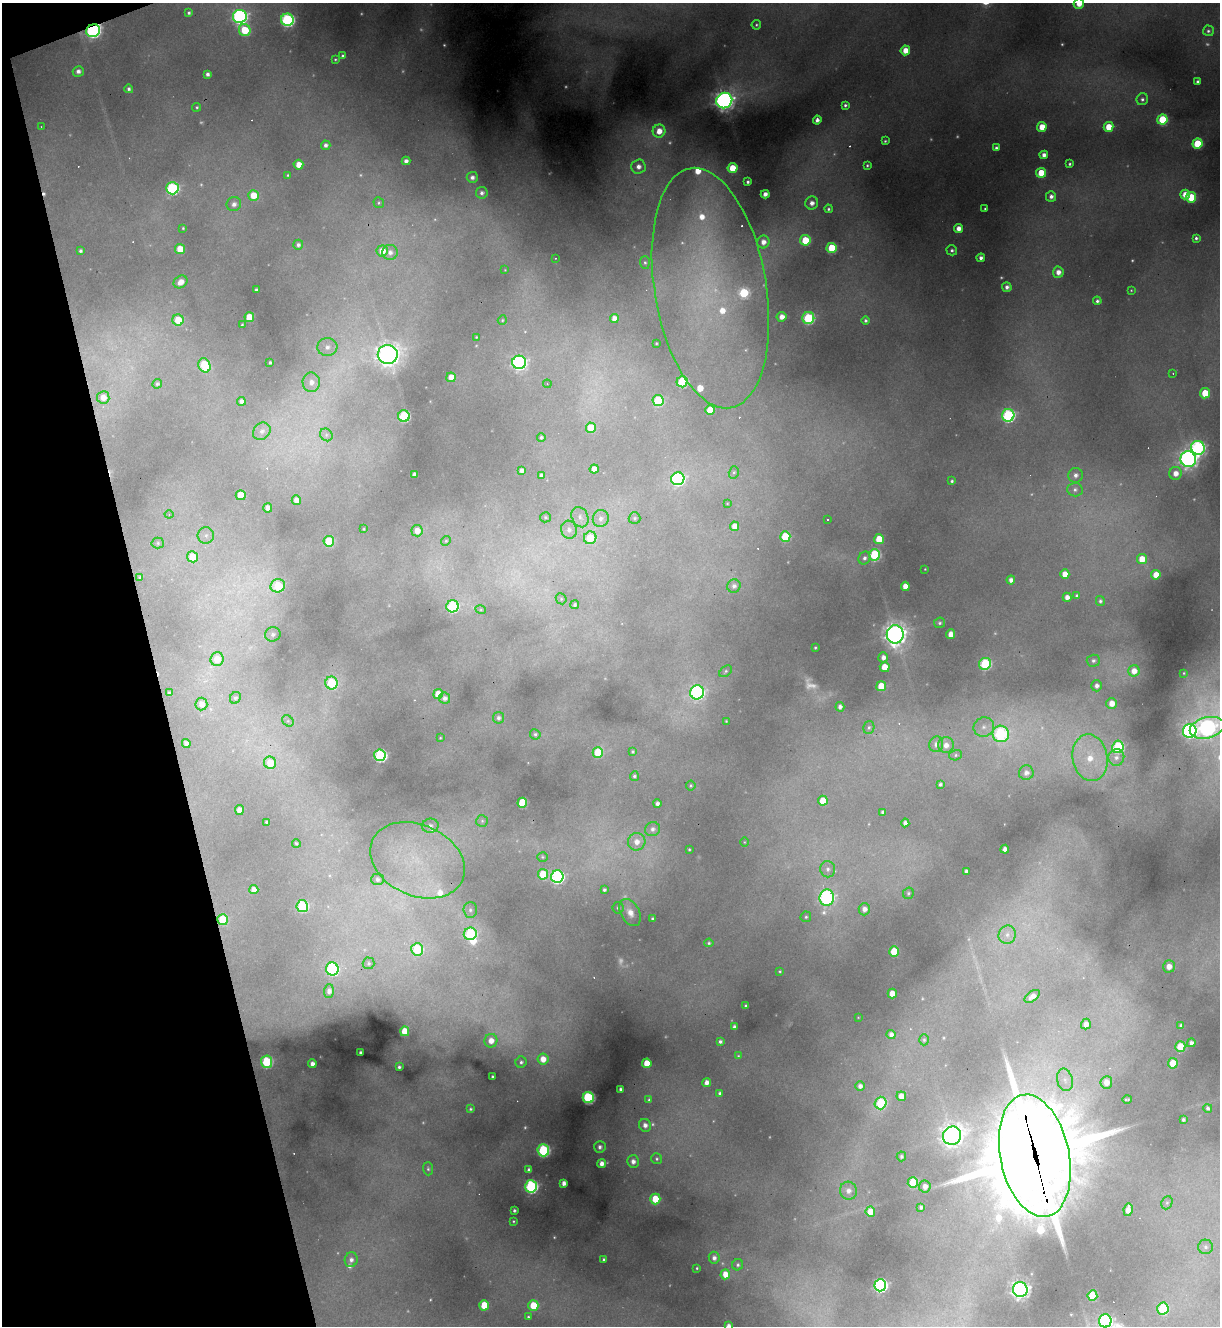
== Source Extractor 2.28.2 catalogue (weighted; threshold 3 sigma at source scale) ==
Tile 5 of 4 x 4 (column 1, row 2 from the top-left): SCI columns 267-1484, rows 2651-3974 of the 5283 x 5299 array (HDU 1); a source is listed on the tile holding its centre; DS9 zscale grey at full resolution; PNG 1222 x 1328 px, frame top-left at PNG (2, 3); each listed source drawn as its Kron ellipse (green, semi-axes under 4 px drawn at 4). Shown black and unused: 13% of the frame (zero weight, under 3 of 4 exposures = <1% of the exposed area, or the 3 px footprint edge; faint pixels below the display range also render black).
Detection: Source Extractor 2.28.2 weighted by HDU 2 'WHT'; one run over the whole footprint, this tile lists its part. Background 0.287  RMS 0.011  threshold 0.0512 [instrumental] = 3 sigma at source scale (4.5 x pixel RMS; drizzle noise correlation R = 1.50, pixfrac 1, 0.05/0.05 arcsec/px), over >= 5 px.
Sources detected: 398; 44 too faint to see at this stretch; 1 inside a brighter object's white glare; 15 cosmic-ray / hot-pixel residue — neither listed nor drawn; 9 inside a brighter listed object's ellipse — not listed separately; the other 329 listed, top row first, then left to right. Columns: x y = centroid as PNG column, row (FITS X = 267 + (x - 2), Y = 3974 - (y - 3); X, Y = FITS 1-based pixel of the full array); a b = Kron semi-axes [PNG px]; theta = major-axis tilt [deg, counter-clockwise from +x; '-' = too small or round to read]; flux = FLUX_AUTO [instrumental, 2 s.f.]
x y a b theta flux
1079 4 5 5 - 16
189 13 4 3 - 2.8
240 16 7 6 - 430
287 20 6 6 - 260
756 25 5 4 - 1.9
245 30 6 5 - 51
93 31 7 6 - 350
1208 31 5 5 - 2.9
905 50 5 4 - 19
343 56 3 3 - 2
335 59 3 3 - 1.4
78 71 5 5 - 5.8
208 74 4 4 - 4.9
1198 82 4 4 - 3.6
129 89 4 4 - 4
1142 99 6 5 - 3.8
724 101 8 7 - 700
845 105 4 3 - 2.7
197 107 4 4 - 2.1
1162 119 5 5 - 71
817 120 4 4 - 6.2
41 127 4 4 - 0.93
1042 127 5 4 - 26
1109 127 5 5 - 30
659 131 6 6 - 18
885 141 3 3 - 1.7
1197 144 5 5 - 65
326 145 5 4 - 4.9
996 148 4 3 - 3.5
1044 155 4 4 - 8.5
406 161 4 4 - 6.1
1070 164 3 3 - 2.2
298 165 5 5 - 19
867 165 3 3 - 2
638 167 7 7 - 9.5
732 168 5 5 - 34
1041 173 5 5 - 35
288 175 3 3 - 1.3
472 177 5 5 - 6.2
748 182 3 3 - 2.7
172 188 6 6 - 180
482 193 6 5 - 4.7
765 194 4 4 - 7.7
1185 194 5 4 - 16
253 195 5 5 - 26
1051 196 5 5 - 6.6
1191 197 5 5 - 55
379 203 5 5 - 2.1
812 203 6 6 - 8.9
234 204 7 7 - 6.2
828 209 4 4 - 2.4
985 209 3 3 - 1.6
183 228 3 3 - 1.2
959 229 4 4 - 12
1196 238 4 4 - 2.8
805 240 5 5 - 53
763 242 6 6 - 11
298 245 5 5 - 3.9
832 248 5 5 - 63
180 249 5 5 - 32
952 250 5 5 - 3.4
81 251 4 4 - 2.9
382 251 6 5 - 16
390 252 8 7 - 6.8
555 258 2 2 - 0.82
981 258 4 4 - 5.5
645 262 6 5 - 2.4
505 270 2 2 - 0.71
1058 272 5 5 - 11
180 282 7 6 - 12
1007 287 5 5 - 5.6
710 288 122 56 -80 350
256 290 3 3 - 2.8
1131 290 3 2 - 1
1097 301 4 4 - 3.2
249 317 5 5 - 37
782 317 5 5 - 11
614 318 4 4 - 10
808 318 6 6 - 140
178 320 6 5 - 36
502 320 5 4 - 1.3
865 320 4 4 - 2.6
242 325 3 3 - 1.4
476 337 3 2 - 0.96
656 343 3 2 - 1
327 347 10 9 - 8.9
388 354 10 9 - 1100
270 362 3 3 - 2
519 362 7 6 - 410
204 365 7 6 - 77
1173 373 3 3 - 1
451 377 5 4 - 17
311 382 9 8 - 11
682 382 5 5 - 110
157 384 5 4 - 2.1
547 384 4 4 - 1.4
1205 393 5 5 - 41
103 397 6 6 - 11
658 400 5 5 - 78
241 401 4 4 - 6.2
710 410 5 4 - 26
1008 415 6 6 - 230
404 416 6 5 - 120
591 428 5 5 - 32
262 431 9 8 - 7.6
326 435 7 6 - 3.2
541 437 4 4 - 2.3
1198 448 7 6 - 330
1188 459 8 7 - 630
594 469 4 4 - 12
521 471 4 4 - 5.2
734 472 6 5 - 2.1
1176 473 6 6 - 13
414 474 4 4 - 4.8
541 475 4 3 - 3.5
1076 475 7 7 - 6.2
678 479 6 6 - 250
952 481 3 3 - 2
1075 489 7 7 - 4.8
241 495 5 5 - 28
296 500 5 4 - 9.7
727 503 3 3 - 0.85
268 508 4 4 - 8
169 514 4 4 - 1.3
545 517 5 5 - 1.7
580 517 10 8 -64 7.1
601 518 8 8 - 7.2
635 518 6 6 - 2.6
827 519 3 3 - 4.6
735 526 5 4 - 16
364 529 3 2 - 0.98
569 530 9 8 - 6.9
417 531 5 5 - 12
206 535 8 8 - 5.4
785 536 5 5 - 56
590 538 6 6 - 43
879 539 5 5 - 32
329 541 5 5 - 58
446 541 5 4 - 1.6
158 543 6 5 - 2.3
875 555 6 5 - 110
192 557 5 5 - 34
864 558 7 5 63 3.8
1142 559 5 5 - 22
925 569 3 2 - 0.82
1065 574 5 4 - 16
1156 575 5 4 - 20
140 577 4 3 - 2.2
1011 580 4 4 - 7.9
278 586 7 6 - 67
734 586 7 6 - 5.6
905 586 4 4 - 17
1077 596 4 4 - 2.5
1067 597 4 4 - 9.1
561 599 6 5 - 1.8
1100 601 5 4 - 2.7
575 605 4 4 - 2.6
452 606 6 6 - 130
481 610 5 3 - 1.2
940 623 5 5 - 2.6
273 634 8 7 - 4.5
895 634 9 8 - 960
951 634 5 4 - 14
815 648 3 3 - 1.5
883 657 5 5 - 7.2
217 659 7 6 - 25
1093 661 7 6 - 4
985 664 6 6 - 130
885 667 5 5 - 27
726 671 7 5 41 2.2
1134 671 5 5 - 14
1184 673 2 2 - 0.74
332 683 6 6 - 83
881 686 5 5 - 42
1097 686 5 5 - 5.9
697 692 7 7 - 290
169 693 3 3 - 1.7
438 694 5 5 - 24
235 698 6 5 - 2.5
445 698 6 5 - 5.1
1112 703 5 5 - 15
201 704 6 6 - 11
840 707 5 4 - 5.5
499 718 5 5 - 3.6
288 721 6 5 - 2.5
726 721 3 3 - 1
869 727 6 5 - 2.7
984 727 10 9 - 10
1207 728 17 10 14 520
1190 731 7 7 - 360
535 734 5 5 - 2.4
1001 734 8 8 - 180
440 738 3 3 - 1
186 743 4 4 - 6.8
936 744 8 7 - 7
946 745 8 7 - 10
1118 747 6 6 - 140
598 752 5 5 - 53
633 752 4 4 - 1.7
380 755 6 5 - 210
956 755 6 5 - 2.4
1116 757 8 8 - 7.6
1090 758 23 17 -79 52
270 763 6 6 - 31
1026 773 7 7 - 8.3
634 776 5 4 - 2.4
940 784 4 3 - 2.8
691 785 5 5 - 1.8
823 801 5 5 - 26
522 803 5 5 - 76
657 804 4 4 - 5
239 810 5 4 - 9.7
883 812 4 3 - 3
482 821 6 6 - 2.5
266 822 4 3 - 2.3
905 823 4 4 - 6
430 826 8 7 - 6.4
652 829 7 7 - 5.9
637 842 9 8 - 13
744 842 5 3 - 1
296 843 4 3 - 1.7
689 849 3 2 - 1.2
1005 849 4 4 - 8.1
542 857 5 4 - 1.5
417 860 49 35 -24 140
828 869 8 7 - 5.7
966 871 4 4 - 3.4
543 874 5 5 - 38
557 877 6 6 - 270
377 879 6 6 - 4.3
254 890 4 4 - 14
604 890 4 3 - 2.5
908 893 6 5 - 2.4
827 898 8 7 - 310
302 906 6 6 - 120
618 908 5 5 - 2.6
864 909 6 6 - 7.6
470 910 8 7 - 4.2
630 912 14 9 -61 13
806 917 5 5 - 2.1
652 919 3 3 - 2.2
223 920 5 5 - 59
470 934 6 6 - 130
1007 935 9 8 - 7.8
709 943 4 4 - 2.2
417 949 6 6 - 85
894 951 5 5 - 39
368 963 6 6 - 2.7
1169 966 6 6 - 12
332 969 6 6 - 170
780 971 3 3 - 1.3
329 991 6 5 - 5.8
892 993 5 4 - 17
1032 996 9 5 35 8.7
745 1006 3 3 - 1.9
858 1017 3 2 - 0.69
1086 1024 5 5 - 8.3
1181 1025 4 3 - 2.6
734 1027 4 3 - 4
405 1031 5 4 - 33
891 1034 4 4 - 6.1
924 1040 5 4 - 2.1
491 1041 7 6 - 14
720 1041 4 3 - 3.1
1191 1043 4 4 - 4.9
1180 1047 5 5 - 39
360 1052 3 3 - 2.4
738 1056 4 4 - 1.4
543 1059 5 5 - 15
266 1062 6 5 - 120
521 1062 5 5 - 2.9
647 1063 5 4 - 28
1173 1063 5 5 - 34
312 1064 4 4 - 7.9
399 1067 3 3 - 2.8
492 1077 3 3 - 1.9
1065 1080 11 7 -75 8.2
1106 1082 6 6 - 11
707 1083 4 4 - 8.5
860 1086 5 5 - 6.4
621 1089 4 3 - 3.4
720 1093 4 3 - 3.3
901 1096 4 4 - 13
588 1098 5 5 - 170
1127 1099 5 2 - 1.6
649 1100 3 3 - 2.3
881 1103 6 6 - 92
1208 1108 4 4 - 3.1
470 1109 3 3 - 1.8
1183 1119 3 3 - 2.6
645 1125 6 6 - 6.9
952 1136 9 9 - 810
600 1147 6 6 - 5.3
543 1150 6 6 - 160
901 1156 5 5 - 2.8
1035 1156 62 34 -78 20000
657 1159 6 5 - 2.5
633 1161 6 6 - 7.9
602 1164 4 4 - 9.1
428 1169 6 5 - 2.5
529 1170 4 4 - 4.7
564 1183 4 4 - 8
913 1183 5 5 - 74
531 1186 6 6 - 250
925 1186 6 6 - 8.5
848 1191 9 8 - 9.7
655 1199 5 5 - 40
1167 1203 7 5 68 2.4
921 1207 4 3 - 3.2
514 1210 3 3 - 2.5
1128 1210 6 4 80 14
870 1212 5 5 - 19
513 1221 3 2 - 1.2
1205 1247 7 7 - 4.2
714 1258 6 5 - 5.5
351 1260 7 6 - 6.6
604 1260 3 3 - 2.6
738 1265 6 5 - 2.7
697 1268 3 3 - 1.3
725 1274 5 4 - 18
880 1285 6 6 - 330
1020 1290 7 7 - 640
1092 1296 5 5 - 55
484 1305 5 5 - 41
533 1305 5 5 - 41
1163 1308 6 5 - 87
528 1317 3 3 - 1.7
1105 1321 6 6 - 330
729 1326 4 3 - 5.2
Overlapping masked pixels (flux is a lower limit): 4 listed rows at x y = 93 31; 710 288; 223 920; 1035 1156
Isophote crosses this tile's border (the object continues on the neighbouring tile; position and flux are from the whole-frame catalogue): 4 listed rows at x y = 1079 4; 1207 728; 1105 1321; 729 1326